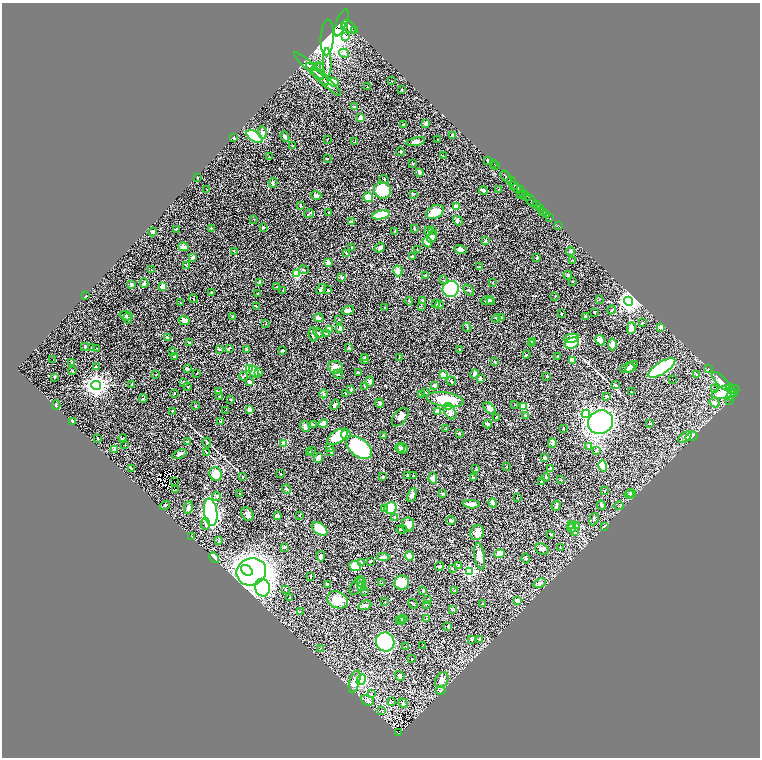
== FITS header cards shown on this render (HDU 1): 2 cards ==
NAXIS1  =                 1516
NAXIS2  =                 1511

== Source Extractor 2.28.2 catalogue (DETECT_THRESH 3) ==
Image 1516 x 1511 px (HDU 1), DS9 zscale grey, zoomed out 1/2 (1 PNG px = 2 x 2 image px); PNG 762 x 760 px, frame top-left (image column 1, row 1510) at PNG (2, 3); each listed source drawn as its Kron ellipse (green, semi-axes under 4 px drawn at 4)
Background 1.01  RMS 0.03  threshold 0.0901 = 3 sigma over >= 5 px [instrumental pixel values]
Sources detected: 455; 35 cannot appear on this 1/2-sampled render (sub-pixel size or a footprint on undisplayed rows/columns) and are neither listed nor drawn; the other 420 listed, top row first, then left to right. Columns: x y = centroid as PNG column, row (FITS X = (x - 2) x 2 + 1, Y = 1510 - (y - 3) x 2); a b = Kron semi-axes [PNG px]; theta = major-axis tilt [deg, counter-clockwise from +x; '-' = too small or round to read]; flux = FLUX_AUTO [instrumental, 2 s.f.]
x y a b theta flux
341 23 14 5 69 2300
344 26 4 3 - 810
349 26 8 5 -40 2900
355 31 2 1 - 97
346 36 2 1 - 1.7
327 37 18 6 87 480
344 53 5 4 - 11
327 62 14 4 -89 27
309 66 19 2 -42 17
317 67 3 2 - 2.8
320 67 4 3 - 5.8
315 72 11 3 -44 12
320 76 12 3 -45 13
392 81 3 2 - 1.5
326 82 19 3 -42 26
333 82 6 4 -20 94
367 87 2 1 - 2
401 90 3 2 - 2.9
355 107 2 2 - 34
360 117 2 2 - 41
426 124 4 3 - 26
403 125 3 2 - 3.3
262 132 6 4 -87 13
453 135 3 2 - 18
255 137 9 5 -32 380
285 137 5 2 - 6.8
234 138 3 2 - 5.7
327 139 2 1 - 1.8
437 139 2 1 - 1.6
354 142 3 2 - 2.3
416 142 9 4 11 22
293 146 3 2 - 4.4
401 152 4 2 - 4.1
443 156 2 1 - 2.5
269 157 3 2 - 2.8
327 159 2 2 - 2.8
488 160 2 2 - 6.1
412 163 2 2 - 2.1
494 164 2 1 - 22
496 166 3 1 - 15
420 172 4 3 - 7.6
506 177 7 3 -51 1000
198 178 2 2 - 5
384 179 5 3 - 5.9
511 181 5 2 - 490
273 183 5 3 - 4.6
514 186 2 1 - 99
517 188 5 4 - 390
207 189 2 1 - 1.7
382 190 8 8 - 170
483 190 4 2 - 21
498 190 2 1 - 1.8
520 190 4 2 - 510
524 193 2 2 - 190
413 194 3 2 - 4.2
521 194 3 1 - 78
316 195 5 3 - 15
526 196 5 3 - 630
368 197 5 5 - 78
531 201 7 3 -55 1400
301 205 3 3 - 4.3
536 205 2 2 - 270
456 207 2 2 - 58
540 209 3 2 - 140
329 212 3 3 - 3.2
435 212 9 6 26 73
543 212 3 2 - 180
309 214 5 2 - 6.4
381 215 9 3 11 250
546 215 3 2 - 120
550 218 3 2 - 42
254 219 2 1 - 2.1
458 221 5 4 - 9.4
352 222 3 2 - 3.7
559 226 3 1 - 10
263 227 2 2 - 18
211 228 4 2 - 3.3
414 228 3 2 - 3.6
176 229 3 2 - 2.8
433 230 3 2 - 3.7
395 231 4 3 - 4.3
428 231 4 3 - 6.7
153 232 4 3 - 11
432 237 6 4 59 36
485 241 3 3 - 5.3
427 242 5 3 - 60
183 247 5 3 - 21
352 247 2 2 - 4.9
380 248 5 4 - 18
461 249 6 3 -17 18
417 250 2 2 - 2.3
234 251 3 2 - 3.2
570 251 4 3 - 8.9
346 253 3 2 - 2.9
412 257 3 2 - 6.7
193 258 4 3 - 9.5
537 258 2 2 - 12
573 260 3 2 - 2.6
328 262 2 2 - 63
186 266 4 1 - 2.6
479 267 3 3 - 5.9
151 270 2 2 - 2.3
304 270 5 3 - 6.1
398 271 5 4 - 26
296 274 4 3 - 150
426 275 4 3 - 9.8
568 275 4 3 - 5.8
342 278 3 3 - 7.5
443 280 2 1 - 4.8
259 282 3 3 - 5.3
492 282 2 2 - 3
572 282 3 1 - 1.6
144 283 5 3 - 9.5
131 284 4 3 - 7.3
163 286 3 3 - 54
277 287 3 2 - 3.8
321 289 6 3 44 13
451 289 8 8 - 480
328 290 4 2 - 5.8
469 290 6 3 -46 6.5
283 291 2 2 - 2.3
211 293 3 2 - 2.6
257 294 3 2 - 2.9
86 295 2 2 - 3.3
555 296 3 2 - 2.1
193 299 4 2 - 2.7
599 299 2 2 - 2.3
422 300 3 3 - 5.6
409 301 4 1 - 3
487 301 6 3 10 16
491 301 4 3 - 8.1
628 301 4 4 - 3500
181 303 3 2 - 2.2
436 303 3 3 - 4.5
439 305 4 3 - 7.9
256 306 2 2 - 6.7
421 306 3 2 - 3.7
384 307 2 2 - 4.7
348 310 6 4 13 18
611 310 4 2 - 3.9
594 312 3 2 - 4.5
561 314 2 2 - 3.9
126 316 7 3 -16 7.2
233 316 3 2 - 3.8
585 316 2 2 - 16
501 317 3 2 - 5.8
128 318 5 2 - 5.6
319 318 5 4 - 13
496 318 4 2 - 4.7
338 319 2 2 - 2.3
184 320 5 4 - 23
266 323 2 2 - 2.7
642 323 3 3 - 4.4
467 327 4 2 - 4.3
661 327 2 2 - 30
340 328 2 2 - 53
631 328 6 4 89 45
329 330 4 3 - 43
318 333 6 3 -57 7.9
326 333 4 3 - 4.9
313 335 7 3 -82 14
167 337 3 3 - 4.6
571 338 8 3 11 130
600 340 5 4 - 28
532 341 3 2 - 6.2
189 342 3 2 - 4.1
531 343 4 2 - 6.1
572 343 7 5 26 220
612 344 6 3 89 36
85 346 4 3 - 7.2
91 348 2 2 - 2.7
229 348 4 2 - 4.2
349 348 3 3 - 4.9
97 349 3 2 - 3.4
219 349 3 3 - 5.8
246 349 3 3 - 6.1
459 349 2 2 - 3.7
282 350 3 2 - 6.2
172 351 3 2 - 2.2
526 355 2 2 - 5.4
174 356 4 3 - 6.3
558 356 3 2 - 2.7
365 357 4 3 - 6
399 358 3 2 - 2.2
365 359 5 3 - 8
53 360 2 1 - 4.9
573 360 4 3 - 42
495 362 3 2 - 5.2
72 363 3 3 - 3.4
96 367 3 2 - 3
335 367 7 6 - 35
632 367 7 4 42 13
187 368 4 2 - 8.3
249 368 3 3 - 310
627 368 7 5 16 15
662 368 15 6 32 660
708 369 2 2 - 1.7
73 371 3 3 - 4.2
254 372 7 3 -56 11
259 372 3 3 - 7.1
197 373 2 1 - 1.7
359 373 3 2 - 14
338 374 5 3 - 5.8
474 374 4 3 - 25
156 375 2 1 - 1.4
443 375 3 3 - 35
697 375 3 2 - 3.7
244 376 4 2 - 4.4
547 376 2 2 - 13
55 377 3 2 - 5
480 378 4 3 - 9.8
672 380 2 1 - 2.2
451 381 5 3 - 6.3
183 382 3 2 - 7.4
249 382 3 2 - 15
369 382 5 4 - 16
721 382 13 4 -45 33
96 385 5 4 - 4100
132 385 3 2 - 6.5
434 385 4 4 - 13
615 385 4 3 - 6.5
365 386 3 2 - 12
188 387 2 2 - 3.3
715 388 2 1 - 5.8
729 388 3 2 - 210
351 390 3 3 - 8
731 391 3 1 - 150
219 392 3 2 - 3.2
425 392 3 2 - 3.3
631 392 2 1 - 1.8
726 392 14 6 15 120
175 393 2 1 - 4.1
346 393 2 2 - 5.4
323 394 4 4 - 7.3
421 394 4 3 - 4
734 394 3 2 - 260
731 395 5 3 - 560
220 396 3 3 - 6.7
607 396 3 3 - 6.3
143 399 4 3 - 4.8
445 399 18 7 -8 210
231 400 2 2 - 4
729 400 2 1 - 23
715 402 5 4 - 15
380 403 4 3 - 12
56 405 4 2 - 4.9
335 405 5 2 - 13
515 405 2 2 - 2.8
195 406 3 2 - 2.5
449 406 3 3 - 32
523 406 4 3 - 56
489 408 7 4 -41 22
226 410 2 2 - 1.7
249 410 3 3 - 21
172 411 2 1 - 3.1
437 411 3 2 - 63
450 412 8 5 -57 27
586 414 4 4 - 650
525 415 4 2 - 3.7
400 417 11 6 52 29
497 417 3 3 - 8.3
72 421 3 2 - 3.1
221 422 2 2 - 23
601 422 13 11 30 970
323 424 5 3 - 93
488 424 4 3 - 15
650 424 3 2 - 2.5
313 425 3 3 - 4.8
305 426 6 4 -62 11
446 429 2 2 - 3.1
563 429 2 2 - 3
459 433 3 2 - 5
346 434 5 5 - 17
383 436 3 2 - 15
691 436 6 4 19 43
338 437 11 6 32 160
685 437 7 4 34 16
123 438 4 3 - 6.2
98 439 3 2 - 3.6
187 442 3 2 - 2.4
207 442 5 3 - 6
284 443 4 3 - 52
552 443 5 4 - 10
125 445 2 2 - 1.8
588 446 4 3 - 6.5
329 447 3 2 - 5.8
359 447 15 9 -37 460
400 448 5 4 - 8.9
402 448 6 5 - 12
115 449 3 3 - 27
312 450 3 2 - 4.7
597 450 4 3 - 6.8
331 451 3 2 - 3.2
206 452 4 2 - 2.9
309 453 4 3 - 4.9
180 454 8 3 26 16
319 458 5 3 - 44
545 458 4 3 - 12
603 466 5 4 - 140
506 467 2 1 - 2.7
131 468 3 2 - 3.9
476 469 3 2 - 3.3
550 469 4 3 - 23
216 474 7 6 - 95
281 474 2 2 - 4
408 475 3 2 - 5.8
413 476 3 2 - 2.6
243 477 2 2 - 2.6
383 477 2 2 - 6
546 477 4 3 - 6.8
433 478 5 3 - 50
473 478 3 3 - 6.1
561 480 3 2 - 5.1
174 481 2 1 - 0.44
541 482 3 2 - 3.4
176 489 2 1 - 4.1
286 489 5 3 - 9.9
604 491 2 2 - 3.3
240 493 3 2 - 2.1
443 493 3 2 - 3
631 493 5 3 - 7
629 494 4 3 - 6.5
412 495 7 4 68 14
217 496 4 3 - 5.6
517 497 3 2 - 1.5
493 503 4 3 - 31
471 504 8 3 -4 41
165 505 5 2 - 3.8
601 505 5 3 - 6
556 506 5 3 - 9.2
619 506 4 2 - 3.3
188 508 6 4 80 16
391 508 6 5 - 210
385 509 4 3 - 42
211 512 14 6 -82 810
247 514 7 5 -58 15
300 515 2 1 - 2.3
278 516 3 3 - 22
395 517 3 3 - 6
594 519 6 3 71 6.7
451 520 5 2 - 6.8
205 524 6 4 85 13
408 524 7 6 - 39
572 525 2 2 - 41
576 525 4 3 - 6
604 526 3 2 - 5.4
572 528 5 3 - 7.6
320 529 9 5 -35 120
402 530 5 2 - 4.8
575 532 3 2 - 24
477 533 7 6 - 34
551 534 3 2 - 4.1
191 536 3 2 - 2.4
219 541 2 2 - 31
285 547 3 2 - 7.1
560 548 2 1 - 1.6
542 549 7 5 -26 19
499 554 5 4 - 51
321 556 5 3 - 12
409 556 5 4 - 55
480 556 13 5 -81 45
383 557 6 3 -5 16
214 558 6 3 -44 45
526 559 5 3 - 6.4
371 561 3 2 - 3
361 562 4 3 - 6.7
459 565 4 3 - 6.1
355 566 6 5 - 120
440 566 4 3 - 5
452 569 3 2 - 3.5
247 570 6 4 -37 440
469 571 4 4 - 590
251 572 15 13 20 2100
311 576 3 2 - 4.6
361 582 5 4 - 9.5
382 583 3 2 - 4.7
401 583 7 7 - 110
540 583 6 4 24 14
328 584 3 2 - 11
357 585 10 5 60 18
362 587 4 3 - 5.2
262 588 9 7 -71 2300
285 590 3 2 - 3
365 591 2 2 - 1.6
423 591 3 2 - 9.6
455 591 3 2 - 3.1
290 597 3 3 - 4.7
428 599 3 2 - 2.4
337 600 11 8 -22 74
517 601 3 3 - 23
385 602 2 2 - 2.1
413 604 5 2 - 4.8
426 604 2 2 - 2.8
483 604 3 2 - 4
365 605 6 3 20 13
452 609 4 3 - 4.8
300 612 2 2 - 2.1
403 618 3 2 - 2.8
427 619 3 2 - 3.3
400 620 5 3 - 5.9
402 620 4 3 - 5.1
448 627 2 2 - 19
472 639 3 3 - 4
479 639 3 2 - 5.5
385 642 9 9 - 570
406 646 2 1 - 1.6
423 646 2 1 - 1.2
320 648 3 2 - 2.2
411 659 3 2 - 2.9
400 676 5 3 - 17
361 680 6 4 61 290
442 680 8 6 61 31
355 682 12 5 74 38
441 690 5 2 - 4.3
371 694 3 2 - 4
367 700 7 5 -26 15
391 701 2 1 - 1.9
403 703 5 3 - 7.3
382 710 3 2 - 4.1
398 733 4 2 - 110
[35 sub-pixel or undisplayed-footprint detections neither listed nor drawn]